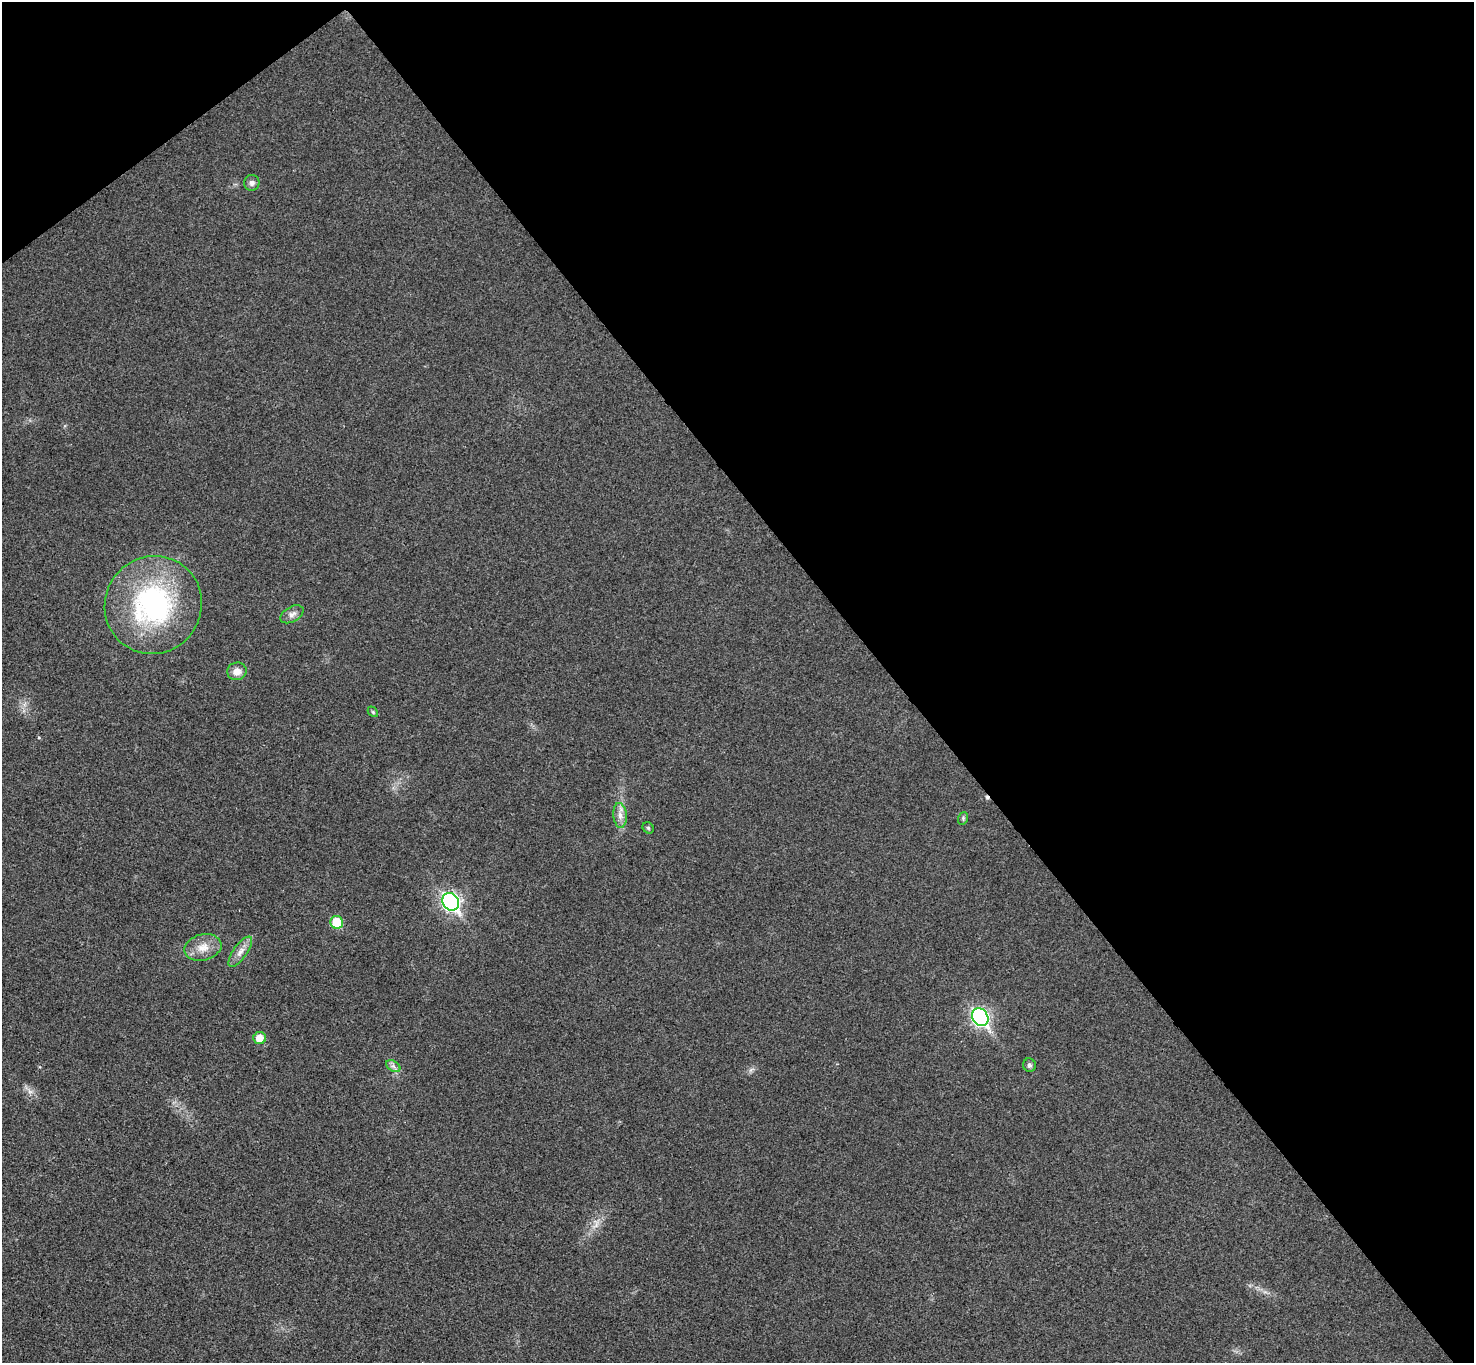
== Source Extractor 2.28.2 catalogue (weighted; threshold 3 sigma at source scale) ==
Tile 3 of 4 x 4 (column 3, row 1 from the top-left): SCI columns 2996-4467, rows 4417-5777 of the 5987 x 5973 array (HDU 1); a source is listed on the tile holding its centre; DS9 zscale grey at full resolution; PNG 1476 x 1365 px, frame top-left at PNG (2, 2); each listed source drawn as its Kron ellipse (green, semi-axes under 4 px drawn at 4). Shown black and unused: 42% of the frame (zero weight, under 3 of 4 exposures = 6% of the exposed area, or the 3 px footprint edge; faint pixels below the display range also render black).
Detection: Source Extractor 2.28.2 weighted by HDU 2 'WHT'; one run over the whole footprint, this tile lists its part. Background 0.0245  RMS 0.0061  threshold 0.0275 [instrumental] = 3 sigma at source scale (4.5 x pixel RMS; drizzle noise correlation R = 1.50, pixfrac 1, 0.05/0.05 arcsec/px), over >= 5 px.
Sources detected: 17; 1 cosmic-ray / hot-pixel residue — neither listed nor drawn; the other 16 listed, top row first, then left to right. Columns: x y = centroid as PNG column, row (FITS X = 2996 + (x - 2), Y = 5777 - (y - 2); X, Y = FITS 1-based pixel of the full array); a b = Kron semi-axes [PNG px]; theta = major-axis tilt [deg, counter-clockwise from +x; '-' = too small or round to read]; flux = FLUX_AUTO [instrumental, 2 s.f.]
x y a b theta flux
252 183 8 7 - 2.3
153 605 50 48 54 110
292 614 12 7 30 3
237 671 9 9 - 4.7
373 712 6 4 -47 0.81
620 815 12 7 -85 3.8
963 818 6 5 - 0.94
648 828 6 5 - 0.88
451 902 9 8 - 190
337 922 6 6 - 18
203 947 19 13 14 8.3
240 952 18 6 55 4.6
980 1017 9 7 -54 160
259 1038 6 6 - 6.7
1029 1065 7 6 - 1.5
393 1066 8 5 -34 1.8